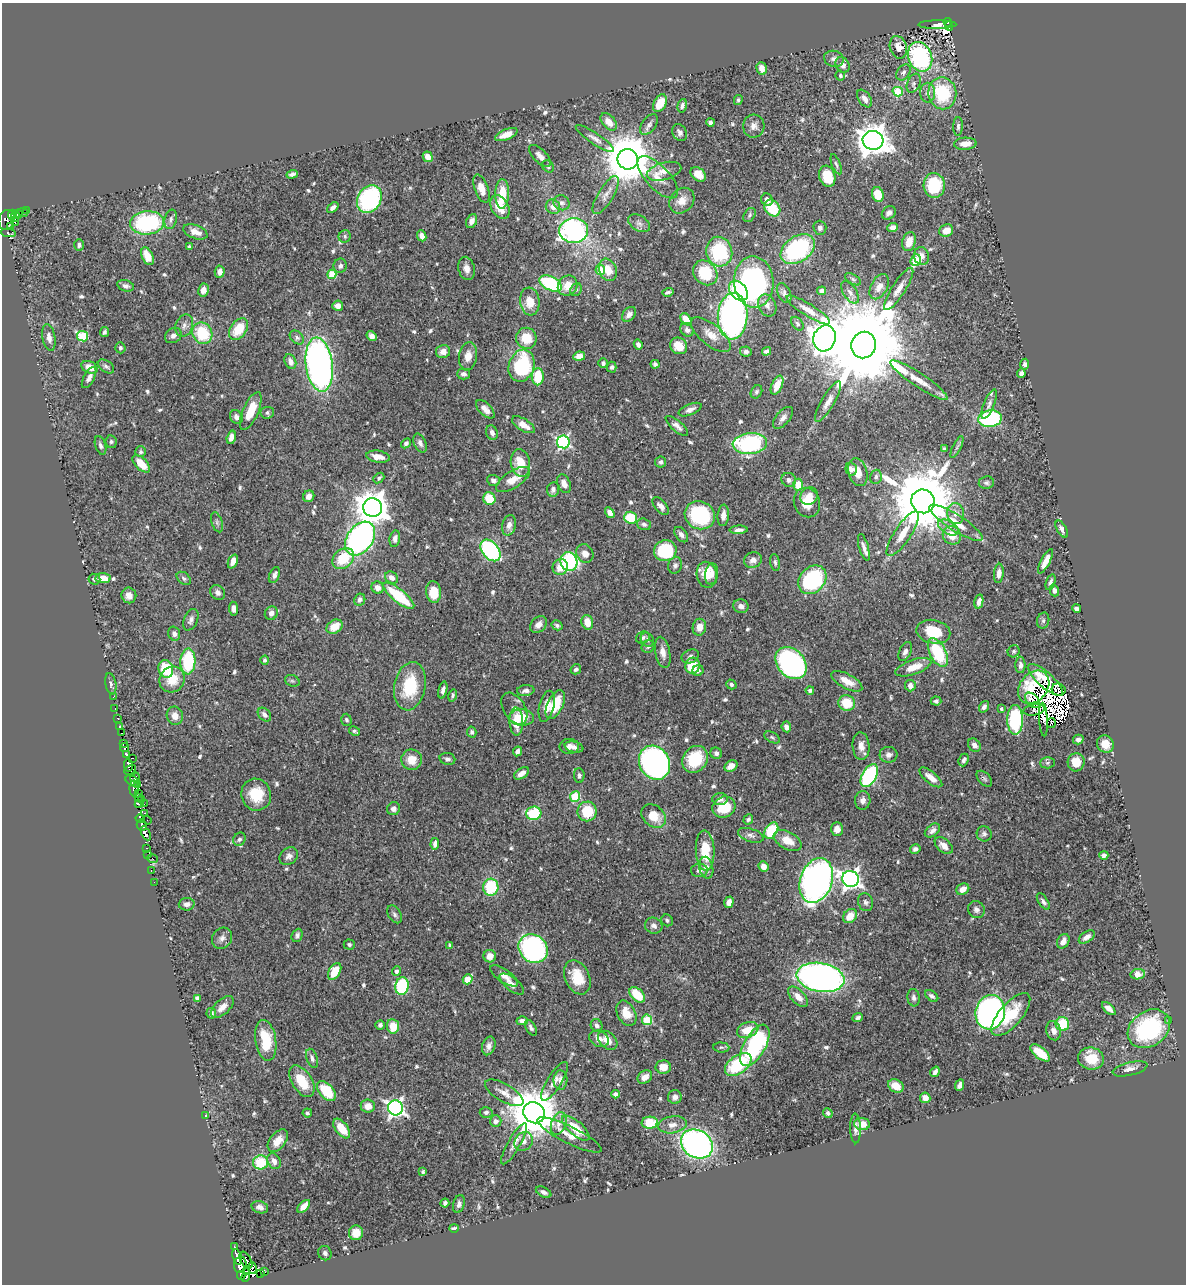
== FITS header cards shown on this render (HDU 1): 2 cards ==
NAXIS1  =                 1184
NAXIS2  =                 1282

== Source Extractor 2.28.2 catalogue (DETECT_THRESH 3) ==
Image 1184 x 1282 px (HDU 1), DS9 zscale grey, 1 PNG px = 1 image px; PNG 1188 x 1286 px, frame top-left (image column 1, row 1282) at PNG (2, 3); each listed source drawn as its Kron ellipse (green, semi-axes under 4 px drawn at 4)
Background 0.437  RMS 0.018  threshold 0.0542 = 3 sigma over >= 5 px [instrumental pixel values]
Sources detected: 653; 12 with non-positive FLUX_AUTO (blend fragments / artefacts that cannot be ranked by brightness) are neither listed nor drawn; of the other 641, the 500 brightest by FLUX_AUTO listed and drawn (141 fainter detections omitted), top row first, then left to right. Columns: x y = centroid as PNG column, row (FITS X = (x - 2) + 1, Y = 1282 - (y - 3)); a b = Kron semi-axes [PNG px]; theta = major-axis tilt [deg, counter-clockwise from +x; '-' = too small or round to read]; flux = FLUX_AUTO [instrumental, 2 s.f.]
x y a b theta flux
948 22 4 3 - 36
937 25 19 4 0 9.2
949 26 4 2 - 16
898 47 11 8 -73 11
920 57 15 11 -67 160
834 59 10 8 -15 5.6
842 65 8 6 -57 8.1
762 68 6 5 - 9.2
903 72 9 6 55 4.2
840 76 5 4 - 2.6
914 83 10 6 66 4
898 92 5 4 - 44
928 93 10 7 -89 6.7
942 93 16 14 -80 76
864 98 10 6 -55 8.1
738 100 5 4 - 2.6
660 103 9 6 63 22
682 106 7 4 74 3.6
609 122 10 6 -49 14
710 122 4 3 - 3
649 125 12 7 53 4.9
754 126 11 10 - 7.7
958 126 9 5 89 3.4
680 132 9 7 -59 5.2
506 135 12 5 22 12
595 139 23 5 -34 7.3
873 140 10 9 - 1900
965 144 11 6 3 11
540 156 14 6 -46 6.2
428 157 5 4 - 9.8
628 159 10 10 - 6400
836 164 11 4 -69 2.6
548 166 6 5 - 2.5
664 171 18 8 15 13
292 174 6 3 18 3.6
698 174 8 6 -42 15
827 176 11 8 -73 30
658 177 27 11 -47 19
934 185 12 10 -86 67
481 189 15 7 -70 14
502 194 15 7 89 26
878 194 7 5 -74 28
606 195 22 8 59 9.9
369 199 15 11 61 150
767 200 6 5 - 6.2
682 201 14 11 47 13
561 203 8 7 - 4.4
500 207 12 8 -61 22
553 207 7 7 - 8.1
333 208 6 4 39 4.7
772 208 9 7 -48 39
27 211 3 3 - 10
23 212 5 3 - 16
889 213 7 6 - 4.7
19 214 5 4 - 21
12 215 5 2 - 49
750 215 8 5 56 2.6
15 216 5 3 - 38
171 219 10 6 76 4.1
7 220 10 7 72 90
15 221 5 3 - 19
472 221 7 5 66 8.3
147 223 17 11 5 130
639 223 12 7 -30 5.2
10 226 3 2 - 15
820 228 7 6 - 4.2
893 228 5 4 - 8.1
574 230 14 12 4 260
946 230 7 6 - 14
195 232 13 6 -20 9.2
8 233 8 3 -5 42
345 236 6 6 - 2.9
422 236 5 4 - 8.5
909 242 10 6 74 16
79 245 6 4 88 3.1
189 247 4 3 - 2.3
798 249 19 12 35 140
719 252 15 13 -77 86
147 256 9 5 -64 16
921 256 9 7 -70 8.3
916 260 6 5 - 66
340 266 7 6 - 4.3
467 268 12 8 -77 8.3
600 270 5 4 - 26
608 270 11 8 -67 19
220 272 6 5 - 7.1
705 273 13 11 -48 54
332 274 5 4 - 31
853 279 9 5 -33 2.7
754 282 26 19 -85 250
551 283 12 6 -27 100
126 286 8 5 -17 3.8
568 286 10 9 - 18
879 287 13 8 62 11
576 289 7 5 68 2.8
899 289 25 6 57 13
203 290 6 5 - 8
738 291 11 8 -50 97
821 291 4 4 - 4.5
668 292 6 3 15 2.6
850 292 13 6 -57 6.6
784 293 10 6 -62 4.4
530 302 14 9 -83 20
767 305 11 8 -66 7.1
338 306 5 5 - 7.2
808 310 25 6 -32 12
629 314 8 6 52 6.3
733 316 23 15 87 430
686 319 7 4 -50 18
797 324 7 5 -53 2.5
184 326 11 8 68 6.2
239 329 12 8 54 32
687 330 7 6 - 5.2
104 332 5 4 - 2.6
202 333 11 9 -61 53
173 335 9 7 36 5.5
711 335 24 10 -39 16
83 336 5 5 - 79
372 336 5 4 - 5.8
49 337 13 6 -79 6.8
297 337 8 6 -41 3.4
526 338 10 10 - 26
824 338 13 11 71 1900
638 345 5 4 - 4.1
864 345 13 12 - 33000
679 346 9 8 - 20
120 348 5 5 - 2.9
766 351 5 4 - 3.6
443 352 7 6 - 7.8
746 352 6 5 - 3.5
468 356 14 9 82 12
579 356 6 4 10 13
290 362 8 5 -68 8.3
603 363 5 4 - 3.4
655 364 4 4 - 3.4
1025 364 5 4 - 3.3
319 365 27 13 -82 530
106 366 9 5 -34 3.2
521 366 16 12 71 110
90 367 8 6 -25 12
612 367 5 4 - 2.7
1021 373 5 4 - 4.6
464 374 6 5 - 4.8
538 377 8 6 89 38
89 378 11 5 62 6
919 380 34 7 -34 21
777 385 10 5 67 16
756 392 7 5 59 2.8
828 402 23 6 60 10
989 404 16 5 68 5.5
485 409 12 6 -45 7.5
690 410 12 5 23 6
251 411 20 7 66 23
267 413 7 6 - 3
236 417 7 6 - 5.4
783 418 13 6 50 6.7
990 419 12 8 8 130
523 425 13 6 -32 12
677 426 14 5 -40 5.5
492 433 7 5 -70 5.4
231 437 7 4 74 7.3
111 442 6 5 - 2.4
563 442 6 6 - 230
406 443 5 4 - 3.2
420 443 10 6 -66 4.6
750 444 17 10 5 150
100 445 10 5 -72 3.6
957 447 12 3 64 3.1
944 449 4 3 - 2.9
141 452 5 5 - 2.6
378 457 12 6 -9 13
661 462 6 5 - 2.7
520 463 14 9 -81 24
141 464 11 6 -44 22
851 469 6 5 - 5.1
858 472 14 9 -73 14
876 477 7 5 74 3.1
379 478 6 4 41 2.6
493 480 6 5 - 4.9
513 480 19 8 33 17
789 480 7 7 - 4.5
986 483 8 6 7 2.9
564 484 10 6 -68 8.5
798 485 6 5 - 22
553 489 7 6 - 4.5
309 496 6 5 - 6.4
809 496 9 8 - 9.3
489 499 6 6 - 33
923 501 12 11 - 13000
807 503 15 13 -67 24
661 506 10 5 -50 5.7
372 508 9 9 - 2200
610 513 6 4 -57 6.4
956 513 10 8 -77 8.7
700 515 15 14 - 120
723 515 11 5 84 8.1
631 518 6 6 - 36
217 522 10 5 -72 3.1
956 523 31 8 -32 23
644 524 7 5 -17 3
509 525 10 6 74 6.3
948 527 11 6 -30 7.3
1062 529 9 4 -61 4.9
739 530 9 4 2 4.7
903 534 26 8 57 20
681 535 9 5 -51 4.6
952 535 9 8 - 19
360 539 19 12 54 450
395 539 8 5 80 5.6
864 547 14 4 -74 6.3
490 550 12 8 -51 180
665 551 11 10 - 83
585 554 10 8 -58 9.5
343 559 12 9 41 40
753 560 9 7 22 8.3
233 561 7 4 67 8
1045 561 13 4 62 11
569 562 9 8 - 150
775 562 9 4 -80 3.1
675 565 8 7 - 3.9
560 567 8 7 - 18
999 573 9 5 84 7.5
712 574 11 6 83 6.9
274 575 8 5 68 5.6
707 575 13 10 -78 21
103 578 7 5 -2 18
184 578 8 5 -40 2.8
392 578 7 5 -35 6.9
94 579 6 5 - 3.1
812 580 16 12 47 140
1050 582 8 4 73 3.6
378 588 6 6 - 8.7
1054 590 6 4 -72 4.8
434 592 11 7 -82 27
218 593 8 6 -52 4.9
129 595 8 7 - 8.7
399 596 19 6 -39 61
360 600 6 5 - 4.8
979 602 7 4 77 5.2
741 606 7 6 - 5.5
1076 608 4 3 - 4.2
233 609 7 4 -84 5.8
271 613 7 6 - 6.3
191 620 11 7 68 5.3
1043 621 8 6 75 2.9
587 622 7 6 - 16
539 625 9 7 45 7.7
557 625 5 4 - 2.5
334 627 8 6 31 21
699 627 8 6 79 9.8
933 632 17 12 -11 44
174 634 7 6 - 4.1
643 637 7 5 25 3.5
647 640 7 6 - 3.1
648 647 7 6 - 2.9
1014 651 6 5 - 2.3
663 652 16 7 -79 9.9
905 652 10 6 66 5.6
938 653 16 8 -63 69
690 656 9 6 24 4.5
265 660 4 4 - 2.5
188 661 13 7 87 76
791 663 18 13 -49 340
1020 665 8 5 90 5.6
693 666 8 7 - 34
913 667 19 7 19 20
166 669 9 7 -74 56
576 669 5 5 - 2.7
698 670 6 5 - 3.6
172 680 13 12 - 25
1045 680 22 7 -41 12
292 681 7 5 -20 2.5
847 681 17 7 -28 15
111 684 11 5 -79 3.7
731 684 5 4 - 3.1
410 686 24 15 79 59
910 686 6 5 - 6.5
1034 687 18 13 51 29
443 690 9 4 77 5.1
810 690 4 4 - 2.7
1058 690 7 6 - 4.5
526 691 9 5 5 5
453 695 6 4 75 2.5
113 697 3 2 - 4.7
1032 700 9 5 -48 7.3
936 701 5 4 - 2.9
847 703 8 7 - 31
555 705 15 8 65 35
547 706 16 7 76 12
984 707 6 4 55 3.7
1001 708 4 3 - 2.5
115 709 3 2 - 4.6
514 709 17 10 -58 10
1034 710 11 5 11 3.9
264 715 8 5 -46 4.9
175 716 9 8 - 9.4
522 717 12 8 -3 26
118 718 3 3 - 18
346 720 6 5 - 2.7
1015 720 15 8 -90 110
1043 720 17 4 -87 5.1
516 721 14 7 -88 20
1051 723 5 2 - 2.4
120 727 3 3 - 47
786 727 5 4 - 6.7
355 731 6 4 -29 2.3
472 732 5 4 - 2.8
122 733 3 2 - 17
772 737 8 5 -31 2.6
1078 739 5 5 - 4
123 744 4 3 - 160
1105 744 9 8 - 13
974 745 7 5 -52 6.7
569 746 10 7 1 8.8
861 746 14 8 -86 10
574 747 9 5 -13 4.8
125 748 4 3 - 160
518 751 5 4 - 5.3
716 753 6 5 - 4.1
126 754 4 3 - 130
888 755 9 8 - 5.6
133 758 4 2 - 22
447 759 8 6 -15 3.6
695 759 14 12 53 48
412 760 10 10 - 20
964 760 6 5 - 3.7
1076 762 9 8 - 18
654 763 18 15 -59 310
1048 763 7 5 3 2.6
128 765 6 4 -84 280
731 766 7 5 31 8.9
130 770 6 3 28 180
522 773 8 5 34 6.9
579 776 7 5 -86 3.4
869 776 12 7 61 130
135 777 5 3 - 57
931 777 14 6 -39 10
984 779 9 5 -46 3
133 781 7 5 -31 190
138 785 4 3 - 22
134 789 8 4 -88 52
138 793 2 2 - 11
256 795 16 14 -73 35
575 796 5 5 - 63
139 798 3 2 - 9.6
720 799 7 6 - 6.2
141 800 2 2 - 6.3
863 800 9 7 85 6
139 804 4 3 - 41
144 804 2 2 - 3.1
724 807 12 10 26 37
394 809 7 6 - 5.1
587 811 10 9 - 42
144 813 3 3 - 17
534 813 7 7 - 66
653 816 13 10 -39 23
140 819 5 4 - 64
748 819 5 4 - 3.3
147 820 5 3 - 24
142 825 5 4 - 69
837 829 7 6 - 8
932 830 9 5 39 4.9
771 831 9 6 56 59
146 833 7 3 -63 73
984 834 8 7 - 3.9
751 835 13 6 -18 5.1
239 839 7 6 - 4
788 841 15 8 -29 18
435 844 6 4 85 4.6
944 845 10 6 -40 8.9
146 848 3 2 - 6.8
915 849 5 5 - 4.1
705 851 20 9 -87 36
148 854 3 2 - 4.7
1104 855 4 4 - 3.6
289 856 10 8 37 5.8
152 859 5 3 - 33
763 866 5 5 - 11
706 868 11 7 -78 7.8
151 870 3 2 - 11
699 870 8 6 4 4.3
850 879 8 8 - 570
816 880 23 16 71 550
154 882 2 2 - 6.6
491 887 8 7 - 60
963 889 7 5 31 10
1043 901 9 4 -57 3.4
729 902 6 4 71 7.8
866 902 9 7 -71 4.1
187 904 8 6 3 5.6
976 909 9 8 - 5.1
394 914 10 6 -58 3.6
850 916 8 6 47 18
667 920 6 5 - 2.8
654 926 9 8 - 5.3
297 935 7 5 67 3.1
1087 937 9 5 37 6.6
222 938 11 9 54 6.2
1063 941 8 5 59 8
349 945 5 5 - 2.3
450 945 4 3 - 2.7
533 949 15 13 -42 270
490 956 6 6 - 11
335 971 9 5 59 25
397 971 5 4 - 4.2
1138 974 7 5 8 13
504 976 16 6 -34 8.5
577 977 18 12 -65 32
820 977 24 14 -10 580
468 979 5 4 - 32
512 984 15 6 -39 6.6
402 986 9 6 77 92
637 995 9 6 -46 35
932 996 7 4 -37 3.4
798 997 12 6 -46 12
197 998 4 4 - 7.8
914 998 9 6 -83 3.9
222 1007 14 7 43 9.4
1109 1009 8 4 -43 7.2
990 1012 17 14 76 630
211 1013 5 4 - 4
626 1013 13 9 -63 20
1011 1014 26 11 49 43
858 1017 5 4 - 3
647 1020 5 5 - 64
522 1021 5 4 - 5.3
1168 1021 3 3 - 2.4
1062 1024 7 7 - 50
380 1025 5 4 - 3.4
597 1025 6 5 - 4.3
393 1026 7 6 - 21
531 1028 8 5 -60 3.7
1149 1029 23 17 35 140
748 1030 11 7 21 21
1054 1031 10 7 -74 7.9
599 1039 10 7 -25 7.8
266 1040 21 10 -81 46
608 1040 11 8 -43 13
755 1045 23 11 61 150
489 1046 9 6 72 6
721 1047 8 5 -5 2.5
1040 1053 12 5 -38 29
312 1058 10 5 -70 4.4
1091 1058 13 11 -9 29
738 1064 15 9 37 77
663 1067 8 6 1 15
1130 1069 18 6 13 8.3
935 1072 5 4 - 4.5
645 1077 8 6 35 9.5
560 1080 10 7 88 7.5
302 1081 17 10 -57 35
554 1081 22 7 58 10
960 1085 6 4 66 6
896 1086 8 6 -29 15
326 1091 12 7 -49 45
504 1093 22 8 -30 11
615 1094 4 4 - 5.9
675 1097 7 7 - 5.6
925 1098 5 5 - 10
368 1106 7 6 - 12
395 1108 7 7 - 450
486 1112 6 5 - 3.3
307 1113 4 4 - 2.8
534 1113 11 10 - 6100
828 1113 5 4 - 2.9
206 1116 3 3 - 9
496 1121 6 6 - 6.5
650 1123 8 6 3 35
559 1124 12 7 72 8.9
862 1124 8 6 -5 13
672 1125 14 8 9 9.2
576 1128 17 7 -41 31
855 1128 15 5 -89 6.1
342 1129 11 6 -52 26
569 1135 35 8 -26 17
278 1141 13 8 52 17
524 1141 10 8 47 8.3
514 1144 23 6 60 9.8
697 1144 17 13 -33 430
274 1161 8 6 -62 7.6
260 1162 7 7 - 44
423 1172 4 3 - 2.4
544 1192 8 4 -28 4.5
445 1203 4 4 - 3
459 1204 9 5 75 4.7
304 1206 8 4 45 11
260 1207 8 6 -17 5.5
454 1228 5 3 - 3.1
356 1233 7 7 - 15
234 1247 3 3 - 39
325 1253 7 6 - 3.6
237 1257 8 4 -72 320
246 1260 9 5 -61 49
240 1265 8 6 85 60
252 1268 5 3 - 14
246 1271 3 2 - 87
265 1271 3 2 - 4
261 1274 3 2 - 30
241 1275 4 3 - 46
245 1277 5 3 - 49
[141 fainter detections neither listed nor drawn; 12 non-positive-flux detections neither listed nor drawn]